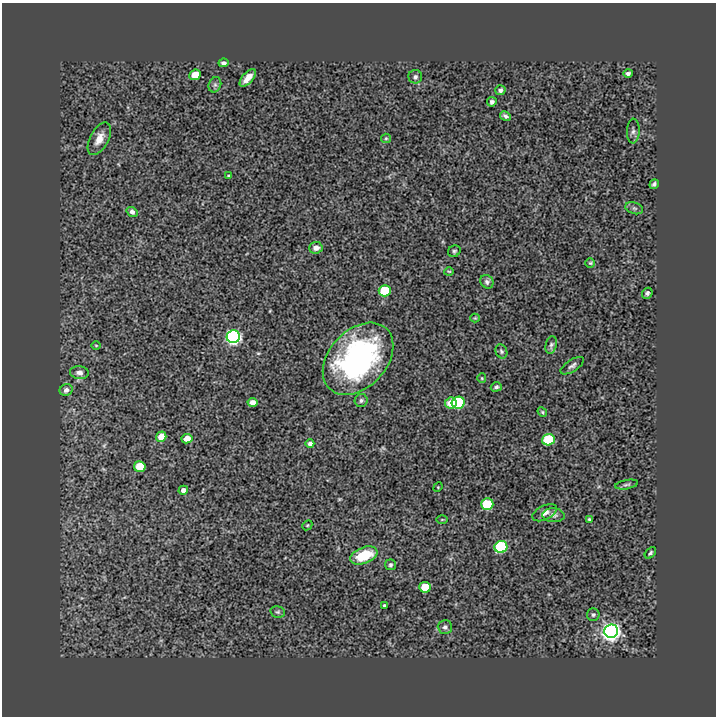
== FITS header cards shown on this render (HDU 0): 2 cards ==
NAXIS1  =                  714
NAXIS2  =                  714

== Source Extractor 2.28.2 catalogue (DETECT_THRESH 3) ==
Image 714 x 714 px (HDU 0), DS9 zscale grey, 1 PNG px = 1 image px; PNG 718 x 718 px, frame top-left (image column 1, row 714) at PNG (2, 3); each listed source drawn as its Kron ellipse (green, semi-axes under 4 px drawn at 4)
Background 1.82e-04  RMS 0.0081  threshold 0.0244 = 3 sigma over >= 5 px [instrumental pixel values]
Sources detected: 63; all 63 listed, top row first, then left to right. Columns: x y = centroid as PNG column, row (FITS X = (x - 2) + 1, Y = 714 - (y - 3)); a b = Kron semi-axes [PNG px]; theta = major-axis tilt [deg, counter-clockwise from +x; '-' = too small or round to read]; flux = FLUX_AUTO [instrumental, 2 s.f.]
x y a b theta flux
223 63 5 4 - 1.6
628 73 5 4 - 1.3
195 75 6 5 - 10
415 77 7 7 - 1.6
248 78 10 5 48 4.7
215 85 8 6 69 1.5
500 90 5 5 - 1.5
492 102 5 5 - 1.3
505 116 6 4 -31 1.2
633 131 12 6 88 1.9
386 138 5 4 - 0.68
99 139 18 9 61 6.1
229 176 3 3 - 0.65
654 184 5 4 - 1.2
634 208 9 5 -18 1.5
132 212 5 4 - 1.6
316 248 7 6 - 3.3
454 251 6 5 - 1
590 263 5 5 - 0.71
449 271 5 3 - 0.47
487 282 7 6 - 1.5
385 291 6 5 - 31
647 293 6 5 - 1.2
475 318 4 4 - 0.55
233 337 7 6 - 220
96 345 4 3 - 0.42
551 345 9 5 77 1.5
501 351 7 5 -66 1.1
358 359 41 28 47 120
572 366 13 6 33 1.9
79 373 9 6 -6 2.3
482 378 5 4 - 0.59
496 387 5 4 - 1.1
66 390 7 5 28 2.2
361 400 6 6 - 1.3
252 402 5 4 - 3.1
451 403 6 5 - 7.5
458 403 6 6 - 82
542 412 5 4 - 0.68
161 437 5 5 - 6.1
187 439 5 4 - 5.4
548 440 6 5 - 36
310 444 4 4 - 1.6
140 467 6 5 - 14
627 485 11 4 9 1.4
438 487 5 4 - 0.51
183 490 5 4 - 2.4
487 504 6 5 - 33
545 513 13 7 27 3.1
554 515 11 7 -6 2
589 519 4 3 - 0.65
442 520 6 4 1 0.53
307 525 5 4 - 0.65
501 547 6 6 - 79
650 553 7 4 45 1.1
364 555 14 8 21 19
390 565 5 5 - 1.1
425 587 6 5 - 16
384 605 3 3 - 0.78
278 612 7 5 -13 1
593 615 6 6 - 1.1
445 627 7 7 - 1.9
611 631 7 6 - 420